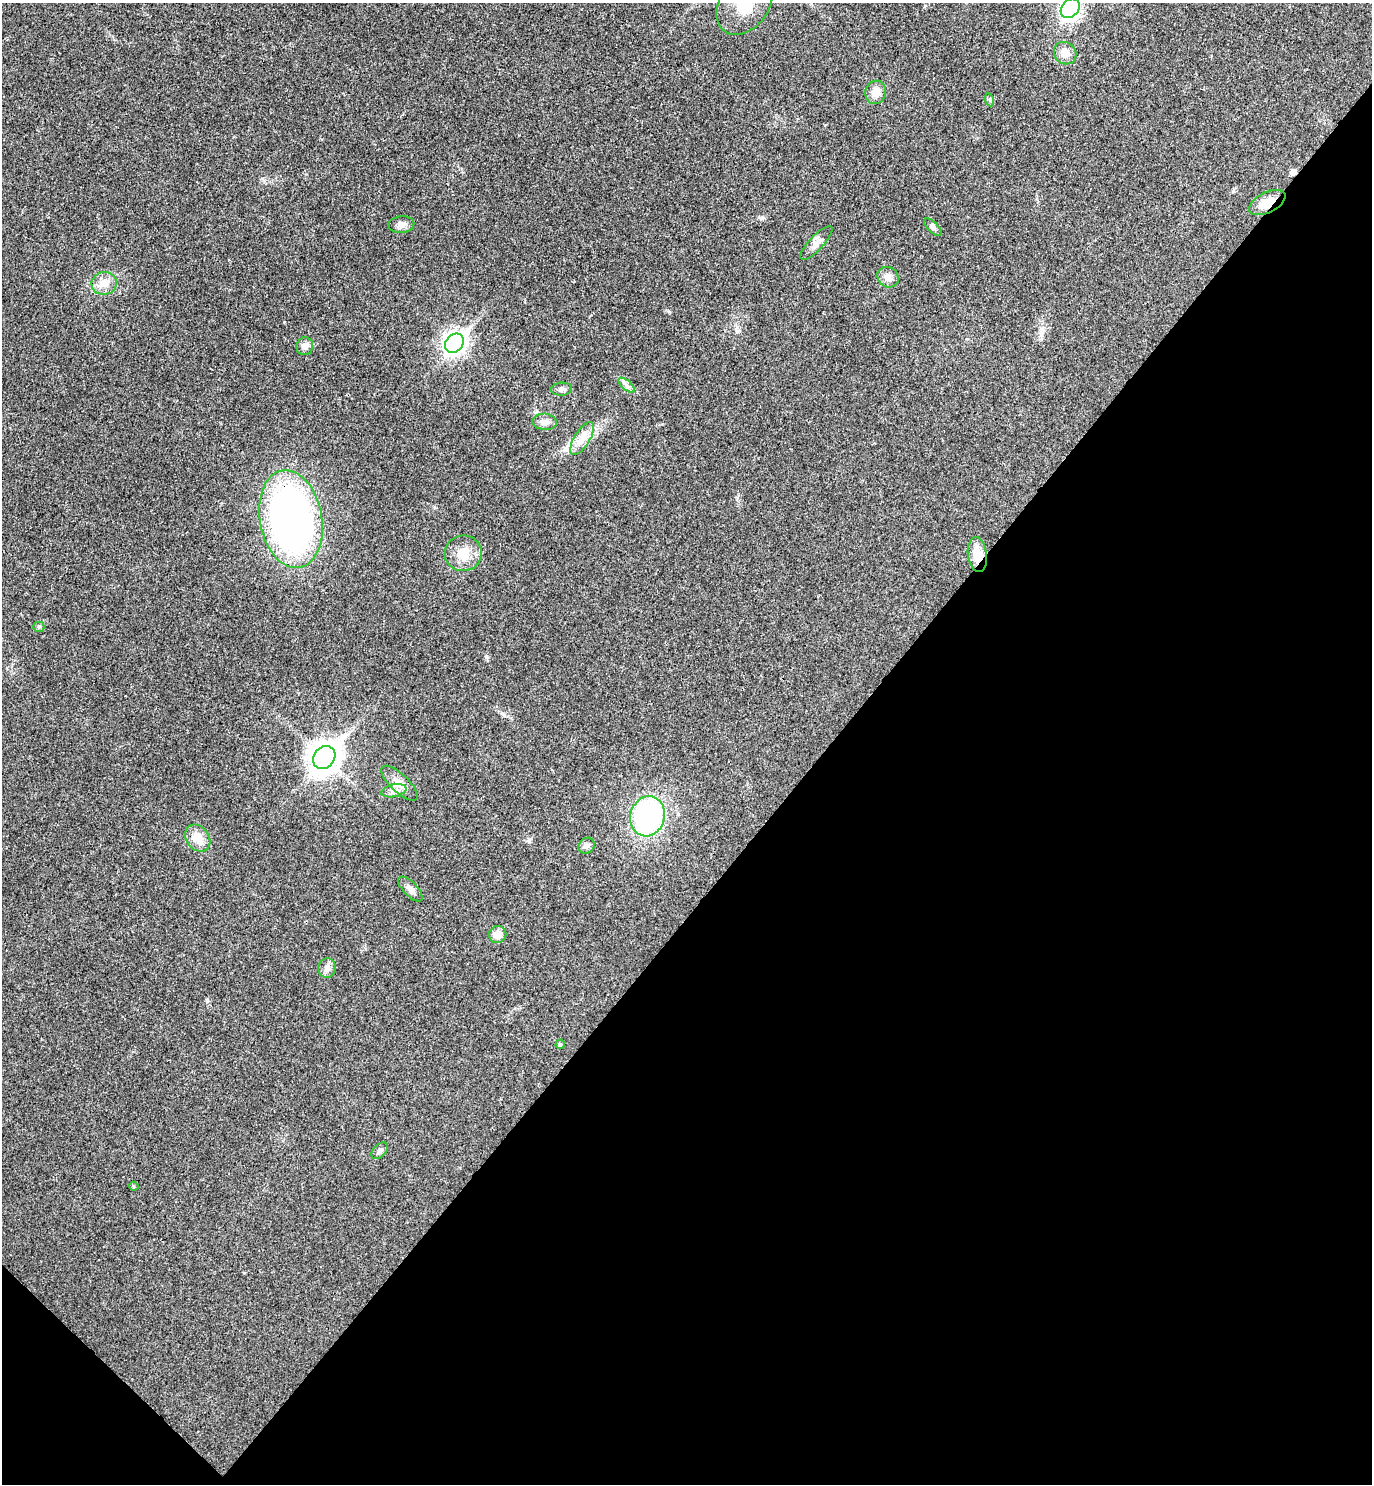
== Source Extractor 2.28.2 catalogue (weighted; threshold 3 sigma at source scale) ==
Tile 15 of 4 x 4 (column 3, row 4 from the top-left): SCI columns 2941-4310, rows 45-1526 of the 6021 x 6015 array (HDU 1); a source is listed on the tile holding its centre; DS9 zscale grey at full resolution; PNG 1374 x 1486 px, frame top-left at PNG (2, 3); each listed source drawn as its Kron ellipse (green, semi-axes under 4 px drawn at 4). Shown black and unused: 41% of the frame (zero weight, under 3 of 4 exposures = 6% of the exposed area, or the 3 px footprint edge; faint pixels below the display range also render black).
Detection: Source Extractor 2.28.2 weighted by HDU 2 'WHT'; one run over the whole footprint, this tile lists its part. Background 0.0407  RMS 0.0068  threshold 0.0307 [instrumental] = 3 sigma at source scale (4.5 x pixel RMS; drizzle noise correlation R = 1.50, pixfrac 1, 0.05/0.05 arcsec/px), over >= 5 px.
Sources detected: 35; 1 inside a brighter object's white glare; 1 cosmic-ray / hot-pixel residue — neither listed nor drawn; the other 33 listed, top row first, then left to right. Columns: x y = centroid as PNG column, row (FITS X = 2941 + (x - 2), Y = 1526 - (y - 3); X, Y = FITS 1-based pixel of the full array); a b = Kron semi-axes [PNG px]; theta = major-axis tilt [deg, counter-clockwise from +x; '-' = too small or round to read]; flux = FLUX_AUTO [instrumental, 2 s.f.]
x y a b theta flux
744 4 34 24 53 29
1070 8 11 8 47 170
1065 53 12 10 -44 6.6
876 92 12 10 76 6.4
990 100 7 4 -72 1
1267 203 20 10 26 9.4
401 225 13 8 5 3.6
933 227 11 5 -45 1.9
816 243 22 7 47 4.5
888 277 11 9 -38 4.7
104 283 13 11 8 7.2
454 343 10 8 47 350
305 346 9 8 - 3.7
626 385 10 4 -42 2.2
561 389 10 6 5 2.4
545 422 12 8 -5 4.2
582 439 19 7 58 6.9
291 519 49 31 -80 310
463 553 18 17 - 12
977 554 18 9 -82 11
39 627 5 5 - 1
324 757 12 10 49 880
399 783 23 9 -44 6.9
394 791 13 6 11 3.4
648 816 20 17 74 110
198 838 14 11 -53 8.6
587 846 8 7 - 2.3
410 889 16 7 -46 3.5
498 934 9 8 - 6.6
327 968 10 8 77 4.3
560 1044 4 4 - 1.2
380 1151 10 6 45 2.3
134 1186 5 4 - 0.97
Overlapping masked pixels (flux is a lower limit): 3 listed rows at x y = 1267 203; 291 519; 977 554
Isophote crosses this tile's border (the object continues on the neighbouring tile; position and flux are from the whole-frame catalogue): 2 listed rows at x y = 744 4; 1070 8
Unlisted compact peaks at least as high as the median listed source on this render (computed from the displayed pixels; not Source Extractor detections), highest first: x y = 207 1001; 486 657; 284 322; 762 218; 1233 191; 669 312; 737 498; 738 331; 503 714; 244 1273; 1041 335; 529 841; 678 814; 662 424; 434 507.